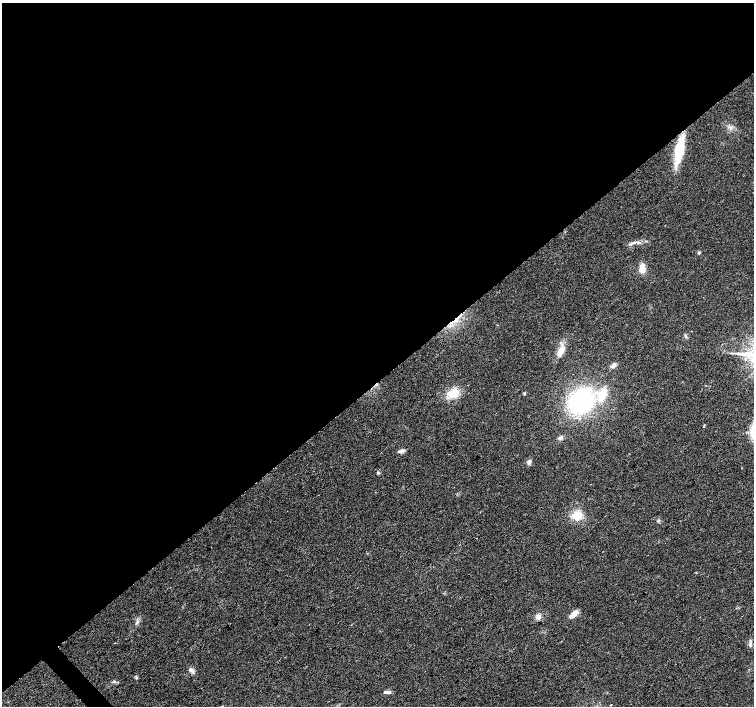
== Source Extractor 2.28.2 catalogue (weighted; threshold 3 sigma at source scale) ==
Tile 2 of 4 x 4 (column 2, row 1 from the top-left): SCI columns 1505-3007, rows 4368-5774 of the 6019 x 5987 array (HDU 1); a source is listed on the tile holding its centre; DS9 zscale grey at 2 x 2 block average (1 PNG px = mean of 2 x 2 image px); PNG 756 x 708 px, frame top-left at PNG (2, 3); no overlay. Shown black and unused: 54% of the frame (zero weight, under 2 of 3 exposures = <1% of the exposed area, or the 3 px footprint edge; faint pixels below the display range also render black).
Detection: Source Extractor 2.28.2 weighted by HDU 2 'WHT'; one run over the whole footprint, this tile lists its part. Background 0.0274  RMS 0.0063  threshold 0.0286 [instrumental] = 3 sigma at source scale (4.5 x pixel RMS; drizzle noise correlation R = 1.50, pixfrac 1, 0.0396/0.0396 arcsec/px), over >= 5 px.
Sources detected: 26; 1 cosmic-ray / hot-pixel residue — not listed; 3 inside a brighter listed object's ellipse — not listed separately; the other 22 listed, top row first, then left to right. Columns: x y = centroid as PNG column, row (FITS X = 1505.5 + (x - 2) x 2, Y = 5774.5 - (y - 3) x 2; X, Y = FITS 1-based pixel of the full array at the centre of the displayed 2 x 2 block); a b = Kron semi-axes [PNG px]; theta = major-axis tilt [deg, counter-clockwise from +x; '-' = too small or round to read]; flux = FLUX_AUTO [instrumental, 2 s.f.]
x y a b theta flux
679 150 21 7 78 76
632 243 8 3 29 4
699 253 3 3 - 2.6
642 268 10 6 -87 13
561 350 15 7 55 14
613 366 8 5 65 4.6
453 393 11 8 21 25
524 393 3 3 - 1.9
582 401 23 19 34 180
560 438 6 5 - 4
402 451 7 4 12 5
529 462 6 4 74 4.4
378 472 4 3 - 2
577 516 9 7 40 26
658 521 4 3 - 1.9
574 614 11 5 47 12
538 616 7 6 - 5.8
137 622 5 3 - 2.8
190 670 5 5 - 3.9
136 678 4 3 - 1.9
389 692 5 4 - 2.6
611 705 2 2 - 1.4
Overlapping masked pixels (flux is a lower limit): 1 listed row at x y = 679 150